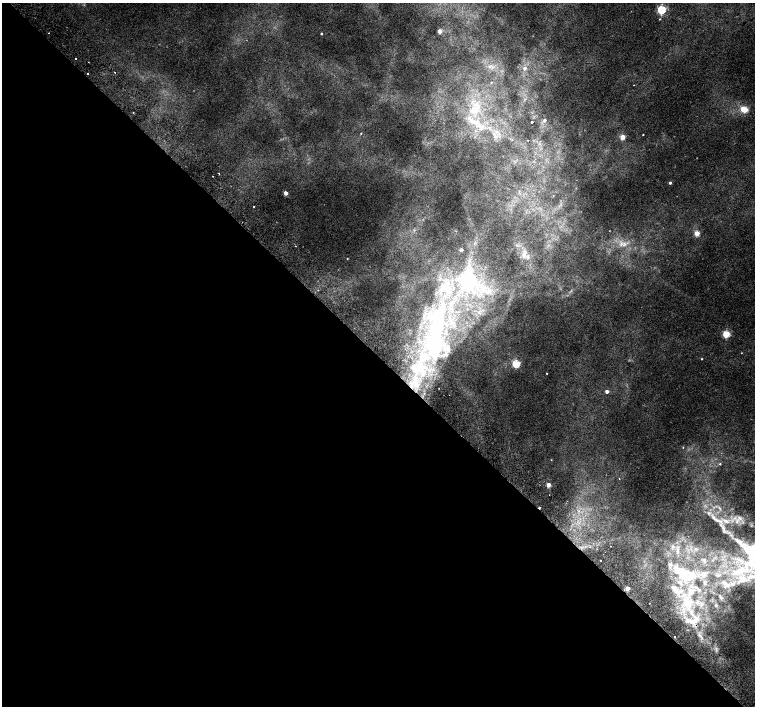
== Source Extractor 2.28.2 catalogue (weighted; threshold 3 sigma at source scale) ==
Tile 9 of 4 x 4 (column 1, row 3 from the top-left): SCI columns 51-1556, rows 1672-3079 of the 6118 x 6093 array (HDU 1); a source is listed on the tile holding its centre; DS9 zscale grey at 2 x 2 block average (1 PNG px = mean of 2 x 2 image px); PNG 757 x 708 px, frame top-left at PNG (2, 3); no overlay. Shown black and unused: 50% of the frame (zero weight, under 2 of 3 exposures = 3% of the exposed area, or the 3 px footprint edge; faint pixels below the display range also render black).
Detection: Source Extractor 2.28.2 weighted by HDU 2 'WHT'; one run over the whole footprint, this tile lists its part. Background 0.00525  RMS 0.0036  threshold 0.0162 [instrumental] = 3 sigma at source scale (4.5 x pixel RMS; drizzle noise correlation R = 1.50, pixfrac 1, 0.0396/0.0396 arcsec/px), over >= 5 px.
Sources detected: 95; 1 too faint to see at this stretch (2 x 2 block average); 1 inside a brighter object's white glare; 5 cosmic-ray / hot-pixel residue — not listed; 25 inside a brighter listed object's ellipse — not listed separately; the other 63 listed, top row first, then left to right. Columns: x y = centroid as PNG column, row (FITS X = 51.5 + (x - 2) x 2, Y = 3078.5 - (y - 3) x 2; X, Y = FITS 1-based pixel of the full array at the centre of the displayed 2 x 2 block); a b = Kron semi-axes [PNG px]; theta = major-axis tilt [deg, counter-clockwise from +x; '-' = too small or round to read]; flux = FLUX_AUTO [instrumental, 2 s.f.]
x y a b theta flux
661 10 3 3 - 80
660 19 3 2 - 0.54
439 31 3 2 - 11
49 33 2 2 - 0.73
321 34 2 2 - 0.92
76 58 2 2 - 0.69
524 68 4 4 - 3.6
491 82 3 2 - 0.6
634 85 2 2 - 0.49
475 109 17 9 22 15
745 109 3 3 - 27
133 112 2 2 - 0.49
473 120 14 6 -53 10
544 120 3 3 - 2.3
532 122 2 2 - 3.5
361 133 2 2 - 0.56
643 134 2 2 - 0.43
496 136 4 3 - 1.5
622 137 3 3 - 16
219 173 2 2 - 0.53
213 176 2 2 - 0.74
670 183 2 2 - 2
286 193 2 2 - 9.6
254 206 2 2 - 0.69
414 230 3 2 - 0.64
697 233 3 3 - 20
624 244 8 7 - 5.6
295 246 2 2 - 0.62
461 250 2 2 - 3.8
523 255 7 4 -16 3.4
347 258 2 2 - 0.43
468 281 9 6 -35 280
438 322 74 31 83 180
726 334 3 3 - 45
741 353 2 2 - 0.35
702 359 2 2 - 0.55
516 364 3 3 - 46
547 373 2 2 - 0.43
607 391 2 2 - 4.5
683 447 2 2 - 0.62
551 460 2 2 - 0.37
720 464 3 3 - 0.96
619 479 2 2 - 0.34
548 485 3 2 - 13
735 518 8 4 -4 4.2
715 519 22 6 -44 11
726 521 11 5 -28 6.3
610 546 2 2 - 1.1
673 546 7 6 - 3.8
590 547 2 2 - 0.54
696 549 4 3 - 1.5
678 551 11 3 81 3.8
751 551 19 15 10 29
600 560 2 2 - 0.62
670 564 7 6 - 3.4
691 576 22 15 55 28
751 577 20 9 13 18
726 584 12 5 -36 3.7
627 588 2 2 - 12
649 603 2 2 - 0.94
687 604 19 15 42 28
716 605 4 3 - 0.82
695 620 15 9 44 12
Isophote crosses this tile's border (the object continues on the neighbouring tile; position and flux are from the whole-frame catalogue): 2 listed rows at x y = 751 551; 751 577
Diffuse or blended objects may show on this block-average render without a row.